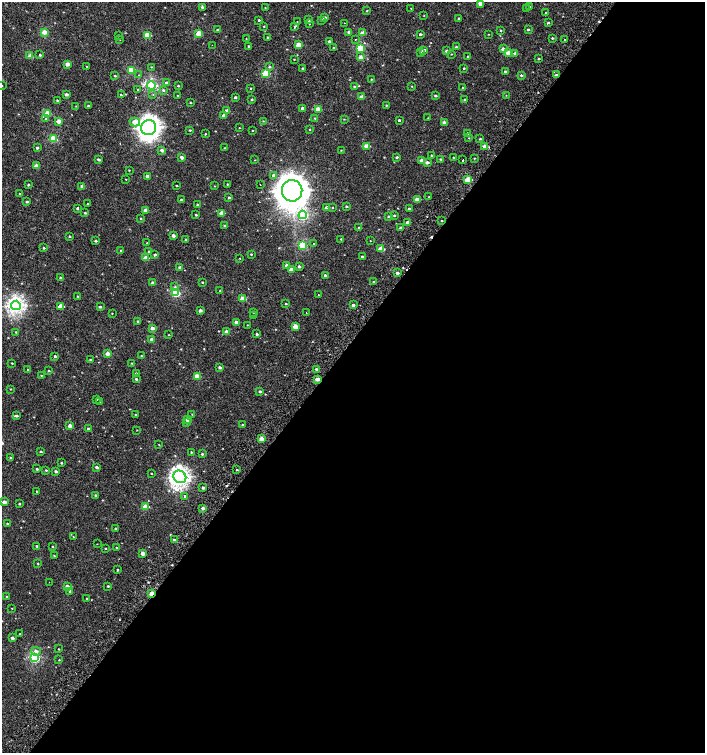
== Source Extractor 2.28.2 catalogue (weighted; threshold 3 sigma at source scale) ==
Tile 12 of 4 x 4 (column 4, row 3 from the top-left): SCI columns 4423-5828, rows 1508-3008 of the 6060 x 6037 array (HDU 1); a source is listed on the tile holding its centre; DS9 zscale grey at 2 x 2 block average (1 PNG px = mean of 2 x 2 image px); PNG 707 x 755 px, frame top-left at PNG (2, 2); each listed source drawn as its Kron ellipse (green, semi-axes under 4 px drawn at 4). Shown black and unused: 54% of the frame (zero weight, under 2 of 3 exposures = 2% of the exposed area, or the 3 px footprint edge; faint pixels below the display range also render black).
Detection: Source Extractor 2.28.2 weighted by HDU 2 'WHT'; one run over the whole footprint, this tile lists its part. Background 0.00107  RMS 0.0038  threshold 0.017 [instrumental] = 3 sigma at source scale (4.5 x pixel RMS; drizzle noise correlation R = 1.50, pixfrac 1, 0.0396/0.0396 arcsec/px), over >= 5 px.
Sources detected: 313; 1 inside a brighter object's white glare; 5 cosmic-ray / hot-pixel residue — neither listed nor drawn; the other 307 listed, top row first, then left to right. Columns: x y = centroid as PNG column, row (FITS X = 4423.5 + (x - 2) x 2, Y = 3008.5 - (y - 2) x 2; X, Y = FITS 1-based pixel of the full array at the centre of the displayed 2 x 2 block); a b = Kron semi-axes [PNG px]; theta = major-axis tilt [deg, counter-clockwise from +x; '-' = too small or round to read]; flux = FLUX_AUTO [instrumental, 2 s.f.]
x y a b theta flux
480 3 3 2 - 6.1
529 6 3 2 - 0.52
202 7 4 3 - 0.97
265 7 2 2 - 0.41
526 8 2 2 - 0.3
411 9 2 2 - 0.39
367 10 2 2 - 0.51
546 13 2 2 - 0.66
424 15 3 2 - 0.33
324 17 3 3 - 1.8
459 18 2 2 - 1
259 20 2 2 - 0.81
309 20 3 2 - 2.1
322 20 3 3 - 0.96
297 21 2 2 - 0.56
344 23 2 2 - 0.62
548 23 3 2 - 1.1
309 24 2 2 - 0.48
264 26 2 2 - 0.49
295 27 2 2 - 3.4
528 29 3 2 - 1
218 30 3 2 - 1.3
500 30 3 2 - 0.7
44 32 4 3 - 7
349 32 3 3 - 1.9
362 33 3 3 - 6.5
199 34 3 3 - 14
420 34 3 2 - 1.3
488 34 2 2 - 0.34
118 35 2 2 - 0.44
147 35 3 3 - 18
268 37 3 2 - 0.98
552 38 3 2 - 0.86
246 39 2 2 - 0.96
355 39 2 2 - 0.94
120 40 2 2 - 0.25
565 40 2 2 - 0.54
329 41 2 2 - 1.1
212 45 2 2 - 0.37
298 45 3 3 - 12
249 46 2 2 - 0.97
456 47 3 3 - 0.74
333 48 2 2 - 0.65
360 48 4 3 - 29
503 49 3 3 - 4
424 50 3 2 - 3.3
447 51 3 2 - 2.2
421 53 3 3 - 0.89
508 53 4 3 - 6.5
515 53 3 3 - 2.3
451 54 2 2 - 0.48
40 55 3 3 - 0.92
30 56 4 3 - 3.7
361 57 3 3 - 4.3
468 57 2 2 - 1.2
294 59 2 2 - 0.42
538 59 2 2 - 0.87
67 64 3 3 - 5.5
87 66 2 2 - 0.48
269 66 3 3 - 1.1
151 67 3 2 - 0.44
464 68 2 2 - 0.9
302 69 3 2 - 0.82
131 70 3 3 - 30
505 71 2 2 - 1.2
266 73 4 3 - 33
139 75 2 2 - 0.52
521 75 3 3 - 1.1
556 75 3 2 - 2.6
115 76 3 3 - 0.75
371 79 2 2 - 0.57
167 83 3 3 - 3.6
2 85 2 2 - 0.38
151 85 4 3 - 80
178 86 3 2 - 0.71
412 86 2 2 - 0.48
354 87 3 2 - 0.91
251 88 3 2 - 0.56
463 88 3 2 - 1.3
137 89 2 2 - 3.1
163 90 3 3 - 1.2
66 94 3 3 - 2.4
153 94 2 2 - 0.89
121 95 3 2 - 0.98
506 95 2 2 - 0.32
178 96 2 2 - 0.46
435 96 3 2 - 1.5
235 97 3 3 - 1.3
361 97 3 2 - 5.2
252 99 3 3 - 0.85
465 99 3 2 - 1.2
57 100 3 2 - 0.79
190 103 4 2 - 0.53
386 105 2 2 - 0.66
76 106 3 2 - 0.34
89 106 3 2 - 1.6
302 108 3 3 - 2.5
318 109 3 3 - 12
227 111 3 3 - 6.1
48 114 3 3 - 15
224 115 3 3 - 3.7
315 118 3 2 - 0.55
428 118 2 2 - 0.39
46 119 4 3 - 0.94
344 119 3 2 - 0.44
399 120 2 2 - 1.1
59 121 3 3 - 7
263 121 3 2 - 0.48
135 122 5 4 - 7.9
444 122 3 3 - 3.2
149 128 7 7 - 500
239 128 2 2 - 0.39
309 129 3 2 - 0.51
190 130 3 2 - 0.61
252 131 2 2 - 0.42
468 133 3 2 - 0.93
205 134 3 2 - 0.59
469 138 2 2 - 0.43
53 139 3 3 - 25
480 139 3 2 - 0.73
367 146 3 3 - 8.7
484 146 3 3 - 3.4
37 148 3 2 - 1.4
225 148 3 2 - 0.5
162 150 3 3 - 2.3
341 150 3 2 - 0.35
431 155 3 2 - 0.99
182 157 3 3 - 2.9
397 157 3 3 - 1.2
453 157 3 2 - 0.6
474 158 3 2 - 0.46
441 159 3 2 - 0.79
99 160 4 3 - 1.4
255 160 2 2 - 0.37
422 160 4 3 - 4.1
463 160 2 2 - 8.4
427 162 3 3 - 3
36 166 3 3 - 8
129 170 3 2 - 0.47
274 175 4 3 - 2.1
147 176 3 3 - 3
126 179 2 2 - 1.6
468 180 3 3 - 19
227 184 2 2 - 0.49
260 184 2 2 - 0.63
28 185 3 2 - 0.85
82 186 3 3 - 2.4
177 186 2 2 - 0.63
214 186 3 2 - 0.34
292 191 11 10 - 1800
20 194 2 2 - 0.7
229 197 3 3 - 1.2
429 197 2 2 - 0.58
417 199 3 2 - 7.3
181 200 3 2 - 1.3
27 202 3 3 - 1
88 204 2 2 - 0.69
197 204 3 2 - 1.1
346 206 3 2 - 0.9
77 208 2 2 - 1.9
327 208 3 2 - 4.1
332 208 2 2 - 6.8
409 209 3 3 - 2.3
146 210 3 3 - 4.5
85 213 3 3 - 0.96
222 213 3 3 - 7.1
196 215 2 2 - 0.92
303 215 4 3 - 72
394 215 3 3 - 0.91
389 216 3 2 - 1.3
141 218 3 3 - 0.74
442 221 2 2 - 0.53
408 222 3 2 - 3.5
224 226 3 2 - 0.68
359 228 3 2 - 1.7
401 228 3 2 - 3
70 236 3 2 - 0.9
173 236 3 2 - 2.7
341 239 2 2 - 0.59
186 240 3 2 - 0.73
96 241 3 2 - 1.3
370 241 2 2 - 0.31
147 243 2 2 - 0.5
314 244 2 2 - 1.9
302 245 4 3 - 43
44 248 3 2 - 0.86
381 249 3 3 - 14
121 250 3 2 - 0.77
149 251 3 3 - 0.94
251 254 3 2 - 0.57
155 255 3 3 - 1.5
362 257 3 2 - 1.5
146 258 3 3 - 9.3
240 258 2 2 - 0.72
287 265 3 3 - 3.4
299 266 3 3 - 1.5
180 267 3 3 - 2.3
291 269 3 3 - 3.5
397 273 3 2 - 1.9
325 275 3 2 - 1.6
60 277 3 2 - 0.65
203 282 3 2 - 0.68
373 282 3 2 - 0.73
153 283 3 3 - 3.6
175 287 4 4 - 1.3
220 291 2 2 - 0.48
176 293 4 3 - 45
318 295 2 2 - 2.6
78 296 3 2 - 0.6
242 299 3 3 - 9.4
286 303 3 2 - 0.69
16 305 5 4 - 220
353 305 3 3 - 1.6
61 306 3 3 - 14
100 307 3 3 - 1.1
200 310 3 2 - 2.4
253 312 2 2 - 0.52
112 313 2 2 - 0.4
306 313 2 2 - 0.36
254 315 2 2 - 0.46
138 321 3 3 - 1.3
236 322 3 2 - 3.7
247 325 2 2 - 0.35
295 326 3 3 - 12
152 328 3 3 - 4.1
16 332 3 3 - 0.62
226 332 3 3 - 3.7
257 334 3 2 - 1.2
169 335 2 2 - 0.42
152 339 3 2 - 3.9
108 353 3 3 - 6.9
55 356 3 3 - 1.2
141 356 2 2 - 0.5
90 360 3 2 - 0.77
12 363 2 2 - 0.51
132 363 2 2 - 0.51
220 367 3 3 - 1.7
316 369 3 3 - 1.1
28 370 3 2 - 0.72
49 371 2 2 - 0.52
136 373 3 3 - 1.3
41 375 3 2 - 0.59
197 377 3 3 - 14
136 379 3 3 - 1.1
318 379 3 2 - 6.5
10 389 3 2 - 0.39
260 392 3 3 - 1.5
96 399 3 3 - 1.1
100 402 2 2 - 0.5
192 414 2 2 - 0.46
135 415 3 2 - 0.63
16 416 4 3 - 1.7
188 420 3 3 - 5.9
186 423 3 2 - 0.62
242 424 2 2 - 0.45
70 426 3 3 - 4.2
88 429 3 3 - 1.5
137 430 3 2 - 0.43
261 439 3 3 - 6.1
159 445 3 2 - 0.38
41 451 3 2 - 0.9
191 452 2 2 - 0.58
202 454 3 2 - 1.1
11 458 3 3 - 1
61 463 3 2 - 0.65
97 467 3 3 - 1.9
37 469 3 3 - 1
46 470 3 3 - 0.71
237 470 3 2 - 0.78
56 471 3 3 - 1.5
151 473 2 2 - 0.4
180 477 7 6 - 290
203 488 3 2 - 1.8
37 491 3 2 - 0.62
96 495 3 3 - 1.6
185 496 3 2 - 1.2
4 502 3 3 - 3.9
19 504 2 2 - 0.9
145 507 3 3 - 12
203 508 3 3 - 2.4
7 524 2 2 - 0.85
115 528 2 2 - 0.76
73 537 2 2 - 0.38
174 540 3 3 - 1.2
97 544 2 2 - 0.29
37 546 3 3 - 0.88
53 547 3 3 - 0.66
105 548 2 2 - 0.59
116 548 2 2 - 0.77
143 553 3 3 - 4.9
54 556 3 2 - 0.54
38 564 3 2 - 0.53
117 569 4 3 - 0.83
49 582 2 2 - 0.82
67 586 3 3 - 3.9
108 586 2 2 - 0.7
70 591 3 3 - 1.3
152 594 4 2 - 14
7 597 3 2 - 0.81
87 599 3 2 - 0.5
12 608 2 2 - 0.38
20 634 2 2 - 6
12 638 3 3 - 2.3
58 649 3 2 - 0.43
36 651 5 4 - 3.4
35 658 4 3 - 71
59 660 2 2 - 0.41
Overlapping masked pixels (flux is a lower limit): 4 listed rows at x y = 556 75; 397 273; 318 379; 152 594
Isophote crosses this tile's border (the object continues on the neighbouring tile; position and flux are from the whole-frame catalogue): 2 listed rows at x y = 480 3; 2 85